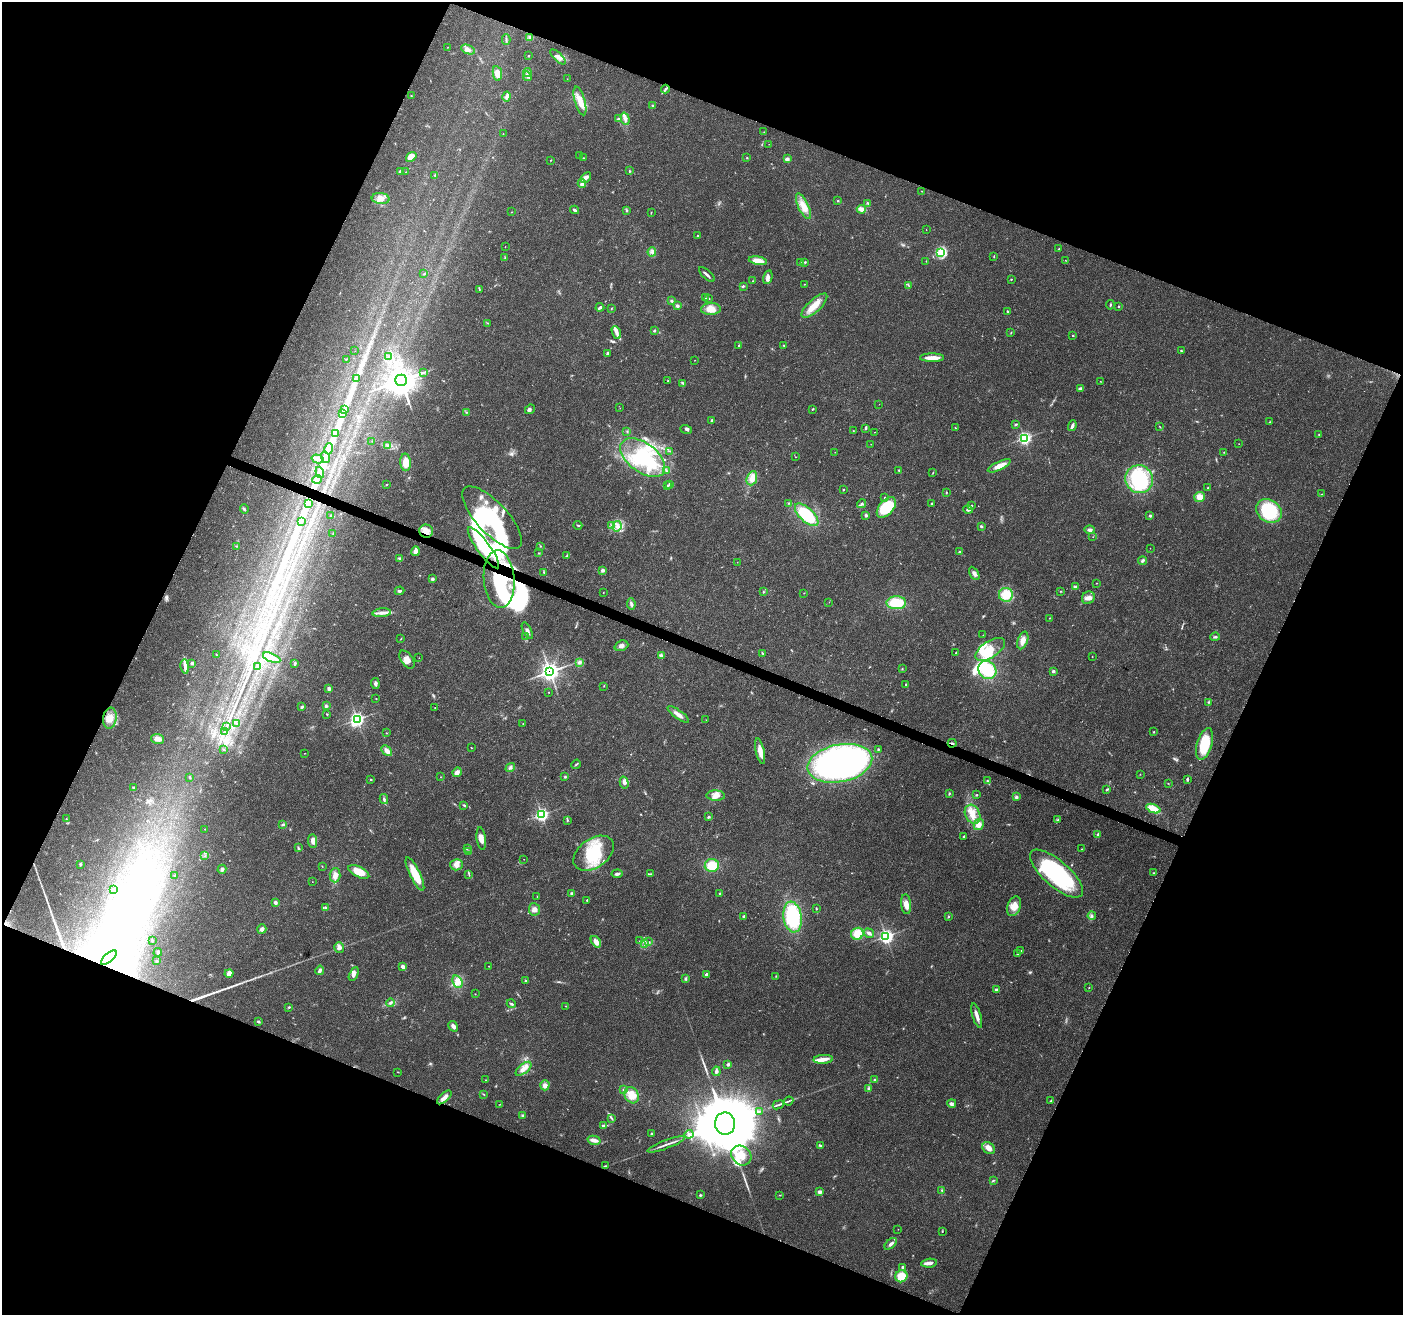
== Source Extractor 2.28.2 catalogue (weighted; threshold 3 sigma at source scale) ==
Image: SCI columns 12-5612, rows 212-5463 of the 5623 x 5745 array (HDU 1 of 3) = the unmasked area's bounding box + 8 px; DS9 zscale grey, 4 x 4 block average (1 PNG px = mean of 4 x 4 image px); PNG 1405 x 1317 px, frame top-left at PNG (2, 2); each listed source drawn as its Kron ellipse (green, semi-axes under 4 px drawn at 4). Shown black and unused: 43% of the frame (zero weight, under 3 of 4 exposures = <1% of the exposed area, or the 3 px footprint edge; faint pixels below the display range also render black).
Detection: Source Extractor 2.28.2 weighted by HDU 2 'WHT'. Background 0.0271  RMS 0.0025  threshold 0.0114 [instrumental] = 3 sigma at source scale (4.5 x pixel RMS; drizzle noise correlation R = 1.50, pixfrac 1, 0.0396/0.0396 arcsec/px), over >= 5 px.
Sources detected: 470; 1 too faint to see at this stretch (4 x 4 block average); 22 inside a brighter object's white glare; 2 cosmic-ray / hot-pixel residue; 2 long thin detections or spike segments (spike, bleed or trail) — neither listed nor drawn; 8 coinciding with a brighter row at this scale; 31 inside a brighter listed object's ellipse — not listed separately; the other 404 listed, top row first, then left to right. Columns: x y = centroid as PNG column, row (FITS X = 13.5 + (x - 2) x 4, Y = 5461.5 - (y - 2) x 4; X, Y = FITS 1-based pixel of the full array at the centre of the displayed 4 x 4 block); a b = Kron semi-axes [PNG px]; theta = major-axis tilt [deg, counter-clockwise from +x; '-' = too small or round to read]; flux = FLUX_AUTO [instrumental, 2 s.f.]
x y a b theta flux
530 37 4 3 - 2.8
506 40 5 2 - 2.1
448 47 2 2 - 0.65
468 49 7 4 -23 6.6
528 56 2 2 - 1.3
558 57 10 4 -44 7.7
497 73 7 4 -80 11
527 73 4 2 - 2.2
527 76 5 2 - 2.9
567 79 2 2 - 0.42
665 89 4 2 - 2.5
411 96 2 2 - 0.66
507 97 5 4 - 5.1
580 101 15 5 -74 20
653 106 3 2 - 1.6
618 119 3 3 - 2.4
625 119 6 3 -74 5.6
764 132 2 2 - 0.5
503 134 2 2 - 0.54
769 144 2 2 - 0.29
579 155 2 2 - 0.59
411 157 6 4 39 22
747 157 2 2 - 0.84
583 158 2 2 - 0.93
787 159 3 3 - 5.3
551 160 2 2 - 0.7
400 171 3 2 - 2.9
630 171 2 2 - 1.3
406 172 2 2 - 0.64
435 175 3 2 - 1.3
586 178 6 4 44 7.3
582 184 4 3 - 9.7
922 191 2 2 - 0.83
381 199 9 5 -5 11
838 201 2 2 - 1.1
868 203 3 2 - 1.2
803 206 14 5 -65 18
861 209 5 3 - 10
575 210 4 3 - 2.4
626 210 3 2 - 1.3
512 212 2 2 - 0.47
651 213 2 2 - 0.86
926 230 2 2 - 0.47
698 236 3 2 - 1.2
505 247 2 2 - 0.48
1059 249 2 2 - 1.1
652 252 5 2 - 3
941 253 3 2 - 72
994 257 3 2 - 0.76
505 258 3 2 - 1.6
1065 260 2 2 - 0.44
758 261 9 4 -10 18
926 261 2 2 - 0.93
805 262 2 2 - 1.2
801 263 2 2 - 0.74
424 274 2 2 - 0.78
707 274 10 2 -43 4.4
768 277 7 4 75 5.3
1011 279 2 2 - 1.9
753 281 2 2 - 0.95
804 284 2 2 - 0.57
743 286 2 2 - 2.3
909 286 2 2 - 0.46
479 289 2 2 - 0.91
706 298 3 2 - 1.1
709 298 2 2 - 1
672 301 3 3 - 2.5
1110 305 5 2 - 1.5
677 306 4 3 - 2.9
814 306 16 6 43 20
1118 306 2 2 - 2
600 307 4 2 - 4
611 309 2 2 - 0.68
711 309 10 6 3 17
1007 311 2 2 - 1.4
488 323 2 2 - 0.43
654 331 3 2 - 2
616 332 7 4 -69 6.3
1011 333 3 2 - 0.8
1073 335 2 2 - 2.2
739 345 2 2 - 2.8
784 346 3 2 - 1.1
1181 350 2 2 - 1.2
355 351 2 2 - 0.17
607 353 3 3 - 2.1
388 357 2 2 - 1.1
932 358 12 3 0 19
346 359 2 2 - 0.57
694 360 2 2 - 0.37
423 372 2 2 - 1.1
357 378 2 2 - 0.65
401 380 6 5 - 2100
668 381 4 2 - 1.2
1100 381 2 2 - 0.5
683 383 3 2 - 2
1080 388 4 2 - 4.2
879 404 2 2 - 0.33
620 408 2 2 - 0.35
344 409 2 2 - 0.87
530 409 5 3 - 3
813 409 3 2 - 1.4
467 412 2 2 - 0.97
342 414 2 2 - 1.5
712 420 2 2 - 5.1
1270 422 2 2 - 0.92
1015 425 4 2 - 1.8
1072 426 5 2 - 5
1159 426 2 2 - 0.49
866 428 2 2 - 2.1
955 428 2 2 - 0.77
686 429 6 2 -19 2.5
627 431 2 2 - 0.81
853 431 2 2 - 0.55
874 432 2 2 - 0.55
335 433 2 2 - 1.1
1319 434 2 2 - 1
1024 438 2 2 - 360
372 441 2 2 - 0.46
871 444 2 2 - 0.34
1239 444 2 2 - 0.42
388 445 3 3 - 2.8
329 449 5 2 - 5.6
670 451 2 2 - 0.71
835 452 2 2 - 0.38
1224 452 2 2 - 0.7
326 457 6 3 -72 5.6
795 457 2 2 - 0.51
643 458 26 14 -37 77
318 459 6 3 -16 5.8
406 462 9 5 -86 20
999 466 12 4 25 15
899 470 2 2 - 1.2
666 471 2 2 - 1
320 472 6 2 -71 4.6
933 472 2 2 - 0.83
752 478 7 5 67 14
317 479 5 3 - 4.9
1139 479 14 13 - 140
670 484 2 2 - 8.4
387 485 2 2 - 0.87
667 485 3 2 - 1.1
1208 488 2 2 - 1.1
843 490 2 2 - 1.2
946 492 2 2 - 0.82
1322 494 2 2 - 0.36
885 497 2 2 - 1.4
1200 497 5 5 - 15
308 503 2 2 - 1.1
789 503 2 2 - 1.3
931 503 2 2 - 1.1
862 504 4 2 - 3.1
972 506 2 2 - 1.2
886 507 12 7 49 55
244 509 4 2 - 2.5
968 510 5 3 - 3.2
1269 511 14 11 -37 91
331 515 3 2 - 1.2
807 515 15 7 -43 78
866 515 2 2 - 13
1150 516 3 3 - 2
492 518 40 15 -47 100
301 522 2 2 - 1.3
578 525 4 2 - 1.4
612 525 4 3 - 3.1
617 526 5 4 - 7.8
981 526 3 3 - 1.8
1090 530 5 3 - 4.9
426 531 7 6 - 16
333 533 2 2 - 0.54
1093 537 2 2 - 0.42
236 546 2 2 - 0.43
541 546 2 2 - 0.67
483 548 25 6 -54 34
1150 548 2 2 - 0.43
416 551 5 3 - 9.9
960 551 3 2 - 1.5
539 553 3 2 - 0.84
567 556 3 2 - 1
399 558 2 2 - 0.88
1143 561 4 3 - 3.5
737 562 2 2 - 0.41
603 570 4 3 - 3.3
544 572 2 2 - 1
974 573 7 3 -60 5.5
433 579 4 3 - 2.2
499 579 29 15 -85 100
1096 583 2 2 - 0.58
1075 587 3 3 - 3.6
399 591 5 2 - 2.9
1060 591 2 2 - 0.62
763 592 3 2 - 1
603 593 2 2 - 0.67
804 593 2 2 - 0.4
1006 595 7 7 - 26
1088 598 7 6 - 7.7
829 602 2 2 - 0.33
896 603 10 6 1 49
631 604 6 3 -81 3.5
382 613 9 3 5 7.7
1049 618 2 2 - 0.6
527 631 9 3 -64 5.2
983 635 2 2 - 0.35
526 636 3 2 - 1.2
1215 637 5 2 - 2.5
401 639 2 2 - 0.4
1023 640 9 5 71 12
621 646 7 5 20 6.6
990 649 17 8 33 26
762 653 4 2 - 1.3
956 653 2 2 - 1.1
217 655 3 2 - 0.87
661 655 4 3 - 3.4
1092 656 2 2 - 0.47
272 658 9 3 -23 9.9
419 658 2 2 - 0.34
407 660 10 5 -55 11
192 663 2 2 - 4.5
295 663 3 2 - 2.3
579 663 4 3 - 2.9
257 666 4 3 - 2.5
185 667 7 3 -83 6.4
902 669 2 2 - 0.71
987 670 9 8 - 57
1053 671 2 2 - 7.6
550 672 4 4 - 500
375 683 5 3 - 3.5
906 684 2 2 - 1.6
604 686 2 2 - 0.68
329 689 2 2 - 6.2
549 692 2 2 - 0.5
376 699 2 2 - 0.45
1209 702 3 2 - 1.3
326 706 3 3 - 2
302 707 4 2 - 2.5
435 707 2 2 - 2.5
327 714 2 2 - 0.98
678 714 13 3 -36 9.5
110 718 10 6 81 17
357 719 4 3 - 220
706 720 2 2 - 0.37
237 724 3 2 - 1.1
523 724 2 2 - 0.55
227 726 2 2 - 0.51
225 731 2 2 - 0.64
1154 732 2 2 - 1.1
386 733 2 2 - 0.58
157 739 6 5 - 9.3
952 743 4 2 - 2.5
1205 744 16 7 74 54
471 748 2 2 - 0.52
223 749 3 2 - 1.1
878 749 2 2 - 1.6
387 751 6 4 -46 7.7
760 751 13 3 -78 18
305 753 2 2 - 0.43
840 763 33 18 11 620
576 764 5 2 - 1.6
510 767 5 4 - 3.9
457 772 5 4 - 7.2
1140 774 2 2 - 0.62
190 777 3 2 - 0.97
440 777 2 2 - 0.39
565 777 3 2 - 1.8
371 780 2 2 - 1.1
1187 780 3 2 - 1.5
987 781 3 2 - 1.9
624 783 6 4 -75 5.3
1168 783 2 2 - 0.6
133 788 4 2 - 2
1107 789 3 2 - 1.6
949 793 3 2 - 1.5
977 795 3 2 - 1.3
716 796 9 5 -2 10
1016 797 4 3 - 2.6
384 799 5 3 - 3.1
464 805 4 2 - 1.5
1153 809 7 4 -22 23
973 814 10 7 -64 17
542 815 3 3 - 190
708 817 3 2 - 1.7
66 819 2 2 - 0.57
568 820 3 2 - 1.1
1057 820 3 2 - 0.91
283 824 3 2 - 1.8
979 824 5 5 - 9.8
205 829 2 2 - 0.45
1098 835 4 3 - 2.9
964 837 2 2 - 3.7
481 839 11 4 -83 9.9
313 841 7 4 -88 7.1
298 848 3 2 - 1.5
467 848 3 2 - 2.3
1082 849 2 2 - 0.77
468 851 4 3 - 3
594 853 22 14 35 75
205 856 2 2 - 1.1
524 859 2 2 - 0.3
80 864 3 2 - 2.2
456 865 6 5 - 9.4
712 865 7 6 - 33
322 866 2 2 - 0.66
222 869 4 3 - 3.2
359 872 11 5 -27 23
1154 873 2 2 - 1.2
415 874 18 5 -64 39
617 874 5 2 - 4.5
650 874 3 2 - 1.3
1056 874 33 13 -41 220
175 875 2 2 - 0.65
335 875 7 5 87 8.8
469 875 2 2 - 1
312 882 2 2 - 0.39
113 890 2 2 - 0.77
571 893 3 3 - 2.4
720 893 3 2 - 0.97
537 896 2 2 - 0.71
587 900 3 2 - 1.3
275 903 3 3 - 4.1
906 904 10 5 -84 11
1014 906 10 6 69 15
325 907 4 2 - 1.5
534 909 6 5 - 7.9
816 909 2 2 - 0.89
744 916 3 2 - 3.2
949 916 2 2 - 1
1092 916 4 2 - 2.4
793 917 15 9 -82 120
262 929 5 3 - 5.1
869 933 5 3 - 4.9
857 934 6 5 - 26
886 936 3 3 - 220
152 940 3 2 - 1.4
640 941 2 2 - 0.65
596 942 6 3 -53 12
649 942 3 2 - 1.8
645 943 3 2 - 2.2
339 947 5 5 - 5.7
1021 951 3 2 - 1.4
158 952 4 3 - 3.2
1017 954 2 2 - 2
109 958 10 4 42 13
156 961 3 2 - 1.5
489 966 2 2 - 1.5
403 967 3 3 - 5.3
320 970 5 3 - 4.6
229 973 5 4 - 8.9
354 974 7 4 63 5.8
706 975 3 2 - 3.2
776 976 2 2 - 0.95
685 978 3 3 - 2.2
526 981 3 2 - 2
457 982 6 4 -65 9.5
1089 987 2 2 - 0.78
997 990 4 3 - 3.7
475 994 2 2 - 0.49
391 1003 4 3 - 2.9
511 1004 5 2 - 2.5
566 1006 2 2 - 0.68
289 1007 4 2 - 1.7
977 1016 13 3 -74 8.9
258 1022 4 2 - 1.9
453 1026 6 3 -58 5.7
823 1059 10 4 3 9.7
728 1064 2 2 - 4.6
523 1069 9 4 39 11
716 1071 5 3 - 3.6
398 1072 2 2 - 0.66
486 1080 2 2 - 0.68
875 1080 3 3 - 2.2
545 1085 5 4 - 8
868 1088 4 3 - 2.2
624 1090 3 3 - 1.9
483 1094 2 2 - 0.75
632 1095 8 7 - 22
444 1097 9 3 42 9.4
789 1101 5 2 - 1.5
1051 1101 3 2 - 1.2
952 1103 4 4 - 3.2
500 1104 2 2 - 0.75
778 1105 5 2 - 2.8
760 1111 2 2 - 0.73
523 1116 3 3 - 2.9
612 1119 3 2 - 1.4
725 1124 11 10 - 15000
603 1126 3 2 - 2.6
652 1134 3 2 - 1.7
689 1134 4 3 - 3.6
594 1140 7 3 -13 9.8
666 1144 20 2 21 7.4
820 1146 4 2 - 2.8
989 1148 7 5 -37 10
741 1156 11 9 -43 26
605 1166 3 2 - 1.3
993 1180 3 2 - 1.5
942 1190 2 2 - 1.2
820 1192 4 3 - 5.2
700 1195 3 3 - 1.5
780 1195 2 2 - 0.69
898 1229 2 2 - 0.34
942 1231 2 2 - 0.72
891 1244 7 3 43 4.7
929 1263 8 3 8 8.7
902 1267 3 2 - 2.1
901 1276 6 6 - 34
Overlapping masked pixels (flux is a lower limit): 5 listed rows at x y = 426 531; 483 548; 499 579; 550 672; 952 743
Diffuse or blended objects may show on this block-average render without a row.